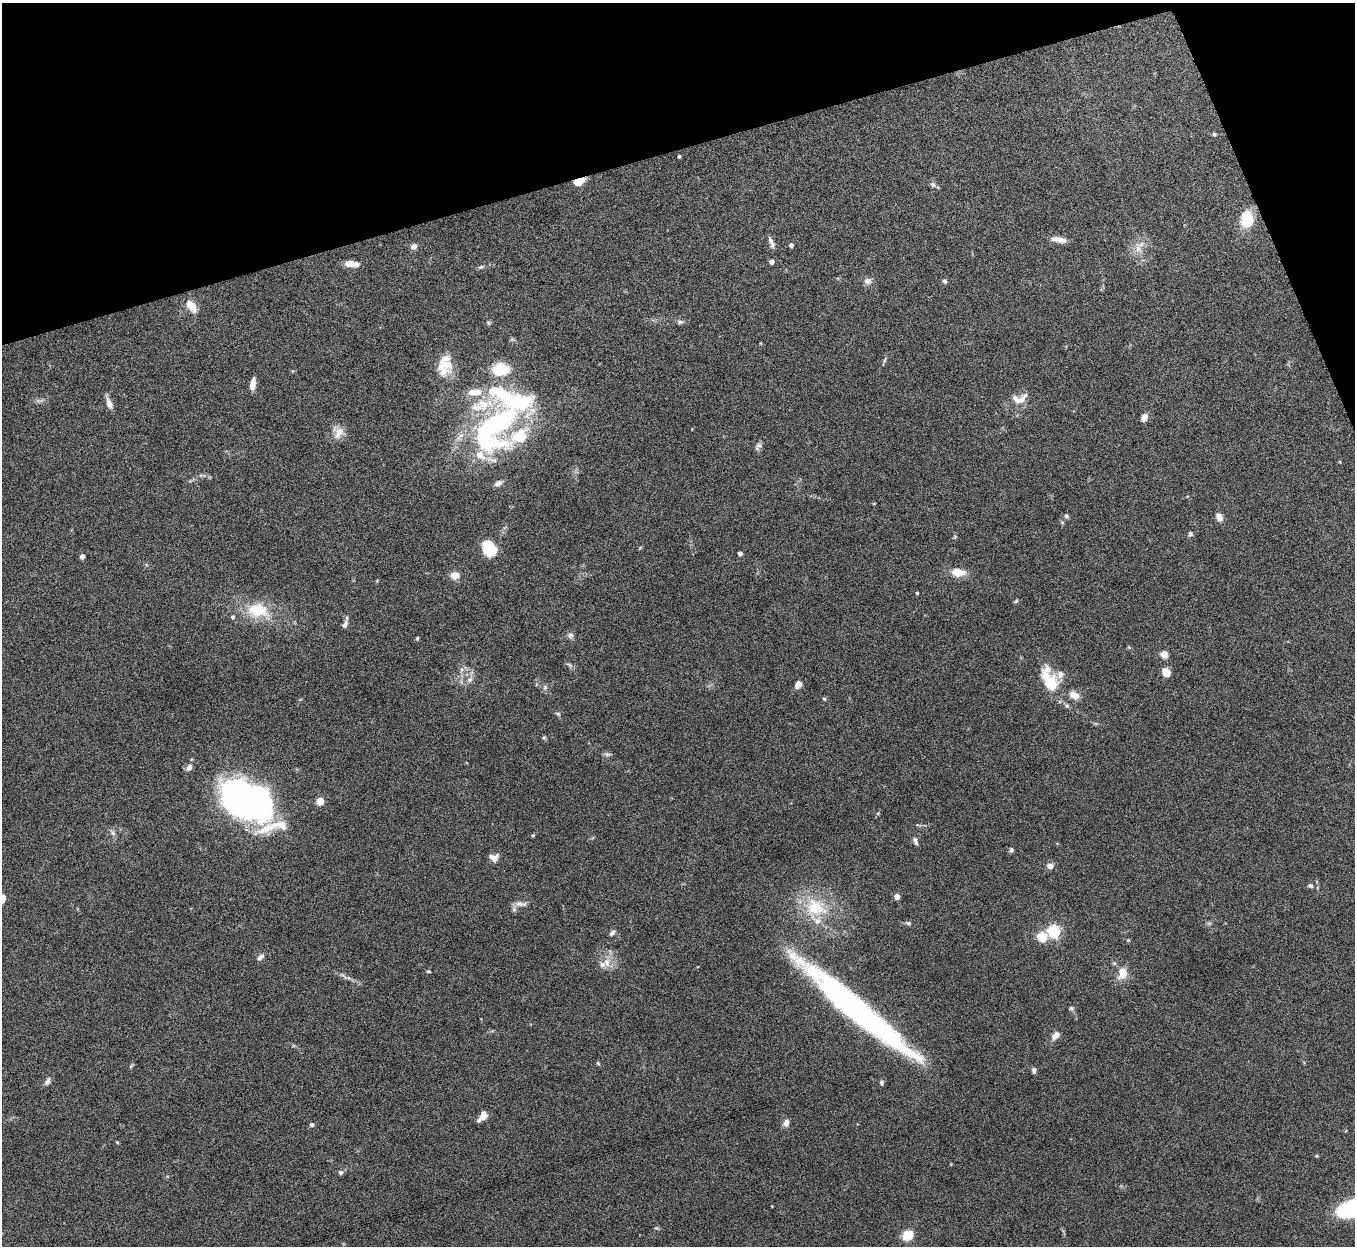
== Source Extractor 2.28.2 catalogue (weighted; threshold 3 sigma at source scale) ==
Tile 3 of 4 x 4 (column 3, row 1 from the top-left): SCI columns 2710-4062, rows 3884-5127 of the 5420 x 5405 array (HDU 1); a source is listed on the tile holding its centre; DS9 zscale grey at full resolution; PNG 1357 x 1248 px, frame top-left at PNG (2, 3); no overlay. Shown black and unused: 14% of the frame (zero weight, under 5 of 10 exposures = <1% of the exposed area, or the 3 px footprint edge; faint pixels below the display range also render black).
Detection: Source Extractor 2.28.2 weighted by HDU 2 'WHT'; one run over the whole footprint, this tile lists its part. Background 0.142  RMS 0.0056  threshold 0.023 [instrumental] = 3 sigma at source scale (4.09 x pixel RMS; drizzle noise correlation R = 1.36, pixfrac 0.8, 0.05/0.05 arcsec/px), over >= 5 px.
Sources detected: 121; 5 inside a brighter object's white glare — not listed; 18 inside a brighter listed object's ellipse — not listed separately; the other 98 listed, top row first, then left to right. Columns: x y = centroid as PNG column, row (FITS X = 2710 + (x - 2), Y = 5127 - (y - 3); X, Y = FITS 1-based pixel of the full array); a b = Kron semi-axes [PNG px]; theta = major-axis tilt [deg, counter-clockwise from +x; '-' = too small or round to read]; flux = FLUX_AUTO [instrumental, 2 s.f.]
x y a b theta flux
1214 134 5 4 - 0.79
679 156 3 3 - 0.86
579 181 14 7 24 5.3
933 184 8 6 -30 1.5
1247 219 17 13 90 16
1059 239 19 7 -9 3.7
771 242 15 5 -70 2.2
791 245 4 4 - 1.6
414 246 8 7 - 1.9
1138 249 12 8 -62 3.8
771 261 4 4 - 3.3
350 263 11 7 2 4.2
481 267 7 5 26 0.94
868 281 10 9 - 2.4
945 281 6 5 - 1.1
191 306 15 8 -53 6.5
680 322 8 6 -10 1.3
488 323 6 5 - 0.86
885 360 10 3 75 0.92
445 365 24 14 3 7.9
501 369 15 11 1 18
253 384 12 5 80 4.2
477 392 14 10 8 5.3
1020 400 18 9 9 5.1
109 403 15 7 -71 3
1144 417 8 6 63 3.9
498 423 52 35 52 85
339 433 17 10 59 5.1
758 446 12 6 47 1.7
201 475 5 5 - 0.67
498 483 10 6 24 2.3
874 503 4 3 - 0.43
1066 516 6 6 - 1.1
1219 517 9 6 -60 3.5
1190 534 6 5 - 1
489 548 16 11 -68 18
740 553 4 4 - 1.6
82 556 5 4 - 1.9
958 572 13 7 -6 9.3
455 575 7 7 - 6.2
917 593 3 3 - 0.76
1016 601 6 4 45 0.64
258 610 31 20 -5 19
345 624 11 6 65 1.9
570 635 8 8 - 1.6
417 638 5 4 - 0.59
1164 654 5 4 - 13
569 665 11 3 -40 1
1166 672 8 7 - 5.4
470 680 10 7 39 2.4
798 684 7 5 53 4.6
1051 684 19 15 70 12
545 687 7 6 - 1.2
1074 695 12 8 -27 4.7
824 699 5 4 - 0.68
1067 706 6 4 -18 0.88
558 714 7 4 -17 0.85
544 737 6 4 0 0.67
607 754 9 4 8 1.1
189 767 8 6 62 2.5
239 799 47 27 -45 180
320 801 7 6 - 5.2
281 825 18 11 -24 6.2
113 833 7 6 - 1.4
533 835 5 3 - 0.49
915 841 12 5 -67 1.5
1011 850 7 5 62 1
494 858 9 8 - 3.6
1050 866 8 7 - 2.4
1310 885 7 5 -20 1.2
897 897 4 4 - 6
2 899 7 5 80 4.4
519 904 12 8 0 3
816 907 33 26 -23 26
908 923 6 5 - 1.2
1054 931 6 5 - 78
612 933 8 5 45 1.3
1042 936 5 5 - 27
261 957 10 6 43 1.9
607 962 12 9 80 4.8
1114 963 6 4 -43 0.82
428 971 4 3 - 0.73
1122 973 11 8 79 7.6
1071 1008 7 5 -30 0.91
859 1011 146 19 -40 160
1055 1035 10 7 46 3.3
598 1063 6 4 -46 0.64
131 1066 7 3 53 0.65
1034 1070 7 5 -84 1.3
47 1081 11 6 59 1.8
882 1083 7 4 -84 1.1
482 1117 14 7 50 3.5
786 1123 7 6 - 3.1
312 1124 4 4 - 1.4
117 1142 4 3 - 0.49
1317 1156 4 4 - 0.52
341 1172 6 5 - 1.3
908 1235 11 9 35 9.7
Overlapping masked pixels (flux is a lower limit): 1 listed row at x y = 579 181
Isophote crosses this tile's border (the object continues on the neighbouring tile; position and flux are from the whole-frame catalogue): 1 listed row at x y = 2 899